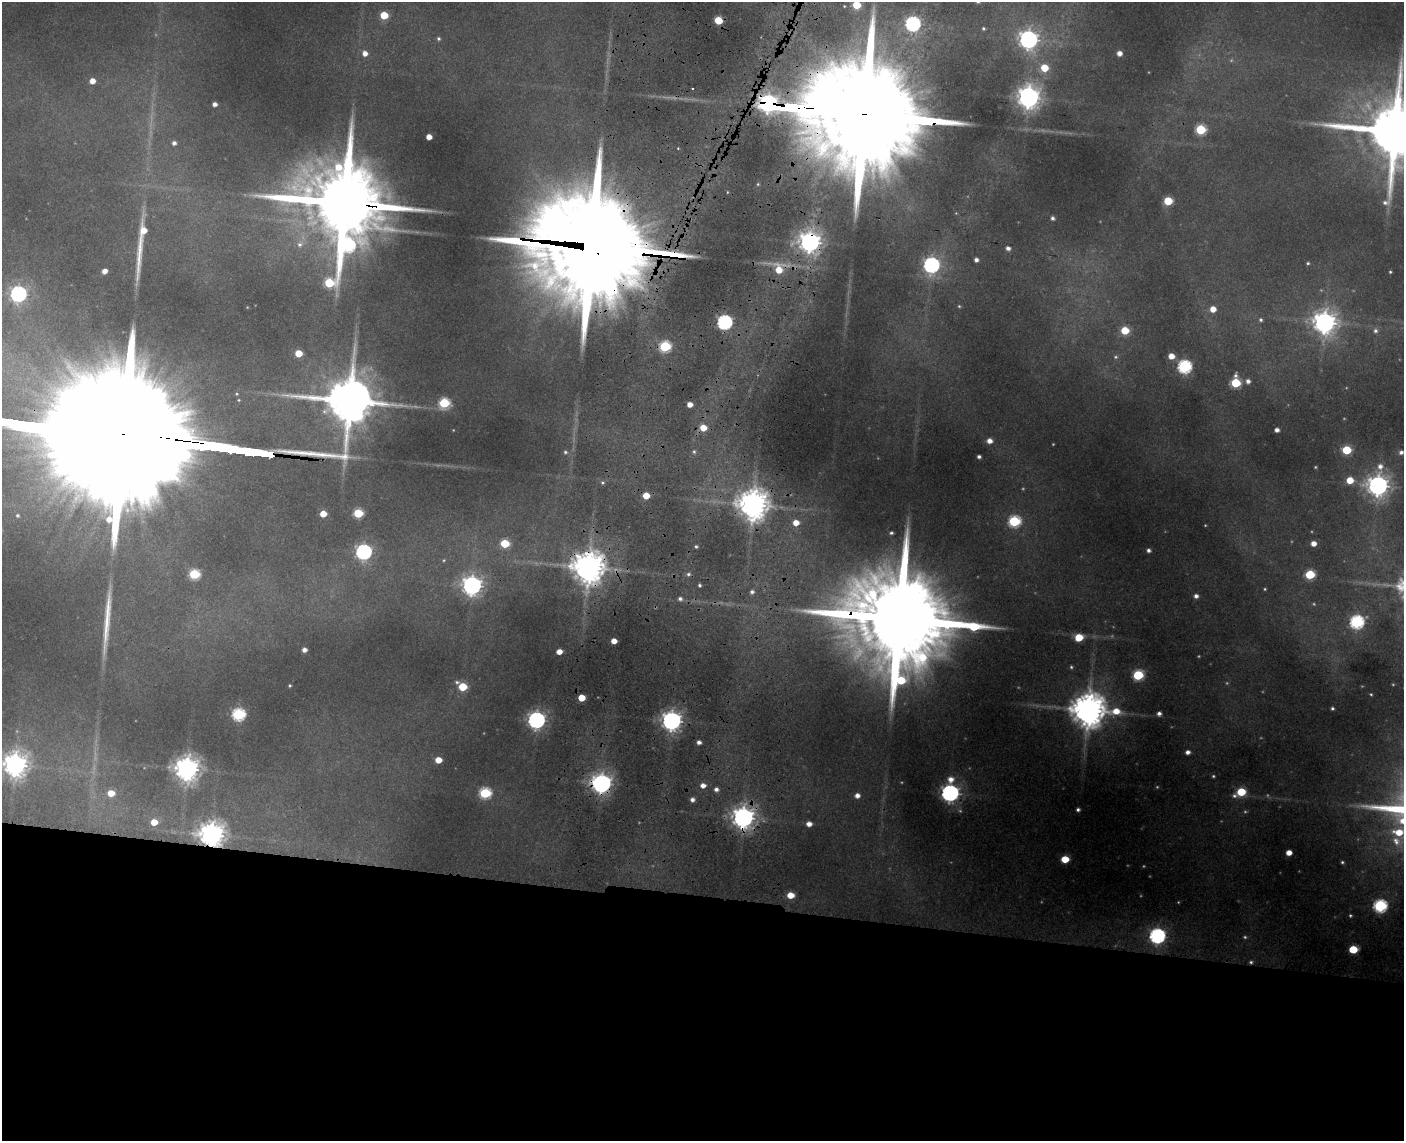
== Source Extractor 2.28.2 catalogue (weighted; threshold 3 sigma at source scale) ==
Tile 11 of 3 x 4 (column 2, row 4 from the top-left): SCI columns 1629-3030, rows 25-1163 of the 4769 x 4603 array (HDU 1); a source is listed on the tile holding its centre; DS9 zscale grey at full resolution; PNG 1406 x 1143 px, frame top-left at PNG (2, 2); no overlay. Shown black and unused: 21% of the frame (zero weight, under 3 of 4 exposures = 6% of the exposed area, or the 3 px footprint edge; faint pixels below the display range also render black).
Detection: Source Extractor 2.28.2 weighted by HDU 2 'WHT'; one run over the whole footprint, this tile lists its part. Background 0.351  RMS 0.013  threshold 0.0593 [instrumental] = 3 sigma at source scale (4.5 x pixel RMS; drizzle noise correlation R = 1.50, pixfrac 1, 0.05/0.05 arcsec/px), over >= 5 px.
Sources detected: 155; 10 too faint to see at this stretch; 1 cosmic-ray / hot-pixel residue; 3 long thin detections or spike segments (spike, bleed or trail) — not listed; the other 141 listed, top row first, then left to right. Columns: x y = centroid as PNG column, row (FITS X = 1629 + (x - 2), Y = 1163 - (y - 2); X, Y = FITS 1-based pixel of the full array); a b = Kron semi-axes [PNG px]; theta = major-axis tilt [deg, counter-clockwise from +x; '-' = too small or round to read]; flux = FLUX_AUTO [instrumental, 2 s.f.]
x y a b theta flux
857 5 5 5 - 51
844 6 4 3 - 1.2
384 15 5 5 - 46
718 20 5 5 - 49
913 24 7 7 - 310
983 28 4 4 - 2.1
438 38 5 4 - 2.7
1028 39 7 7 - 780
365 53 6 6 - 9.8
1119 53 4 4 - 9.3
1044 68 6 5 - 36
92 81 5 4 - 12
1028 97 8 8 - 1100
768 103 7 6 - 750
214 104 4 4 - 6.5
864 115 93 24 -7 76000
1201 130 6 5 - 98
1395 131 27 20 -26 14000
429 137 5 4 - 13
174 143 4 4 - 4.9
758 184 5 4 - 1.7
727 192 4 3 - 1.1
1168 201 5 5 - 59
343 203 39 24 -7 26000
1052 218 4 4 - 3.5
143 230 10 7 84 18
810 242 8 7 - 980
299 244 8 7 - 6.2
348 246 24 15 63 290
1008 248 5 4 - 4.9
602 249 59 28 -8 50000
976 260 4 4 - 5.4
1308 263 4 3 - 1.9
931 265 7 7 - 410
779 269 9 7 -68 26
104 271 5 4 - 9
1390 272 3 3 - 1.4
18 294 7 6 - 450
959 306 4 4 - 1.6
1213 309 5 5 - 15
1261 320 5 4 - 2.4
725 322 6 6 - 360
1324 322 8 8 - 1200
1125 330 5 5 - 41
1375 331 6 5 - 3.5
665 346 6 6 - 130
298 353 5 5 - 26
1171 356 5 5 - 15
1116 357 6 4 20 2
1184 366 6 6 - 260
1248 381 5 5 - 5.6
1236 383 6 5 - 82
349 401 20 16 28 8200
444 403 6 6 - 120
690 404 5 4 - 11
703 428 5 5 - 22
1277 430 4 4 - 6.4
989 441 6 5 - 9.7
1346 450 6 5 - 65
565 452 6 4 -15 2.4
694 452 5 4 - 2.3
1401 452 6 5 - 5.2
979 457 4 3 - 3.7
1315 467 3 3 - 1.3
1350 480 6 5 - 27
1378 485 9 8 - 1000
646 495 5 5 - 24
753 505 9 9 - 2500
358 513 5 5 - 82
323 514 5 4 - 22
17 515 4 4 - 1.9
1014 521 6 6 - 140
796 523 5 5 - 15
891 533 5 4 - 2.7
505 543 5 5 - 64
1313 543 5 5 - 11
696 546 4 3 - 2.1
1149 550 4 4 - 4.4
363 552 7 6 - 410
588 567 10 9 - 3000
194 574 6 5 - 110
688 574 6 5 - 2.8
1310 574 6 5 - 76
472 585 7 7 - 850
699 585 4 3 - 2.2
1265 589 4 3 - 1.4
752 592 5 5 - 4
1196 596 5 5 - 5.4
680 599 5 5 - 3.8
899 619 64 22 -7 45000
1357 622 7 6 - 260
1079 637 6 5 - 40
614 641 5 4 - 15
304 650 4 4 - 6.9
559 652 5 4 - 13
1071 667 4 4 - 2.1
1138 675 6 6 - 100
457 682 7 4 -14 2.9
290 686 4 3 - 1.5
462 687 5 5 - 50
1371 694 3 2 - 1.1
581 698 5 5 - 34
1332 708 3 3 - 2.1
1088 710 12 10 -2 3500
1159 713 4 4 - 5.1
238 714 6 6 - 210
536 720 7 6 - 600
671 721 7 7 - 930
699 742 4 4 - 5.6
1188 752 5 4 - 6.2
438 760 5 4 - 21
15 765 8 8 - 1400
187 769 8 7 - 1500
1213 776 5 4 - 2
950 779 10 8 78 12
601 783 8 7 - 850
703 785 5 5 - 8.3
716 789 4 4 - 5.2
1241 792 8 5 25 56
111 793 6 5 - 23
485 793 6 6 - 140
950 793 7 7 - 640
857 795 5 5 - 7.8
692 800 4 4 - 5.6
1078 810 4 3 - 3.3
743 817 8 7 - 1200
154 822 6 5 - 22
809 824 5 5 - 9.9
211 835 9 7 -1 1600
1396 841 14 10 -57 17
1289 853 5 4 - 13
1065 859 5 5 - 36
1342 862 4 4 - 2.1
790 895 6 5 - 23
1178 902 4 3 - 0.99
1380 906 6 6 - 240
1350 915 4 4 - 1.8
1157 936 7 6 - 420
1245 937 5 4 - 2
1353 949 6 5 - 54
1251 962 5 4 - 2.5
Overlapping masked pixels (flux is a lower limit): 12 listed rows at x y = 768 103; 864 115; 343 203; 810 242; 602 249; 349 401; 753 505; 588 567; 899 619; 601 783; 743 817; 211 835
Isophote crosses this tile's border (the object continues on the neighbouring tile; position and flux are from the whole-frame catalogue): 5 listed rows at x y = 857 5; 864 115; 1395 131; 1401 452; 15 765